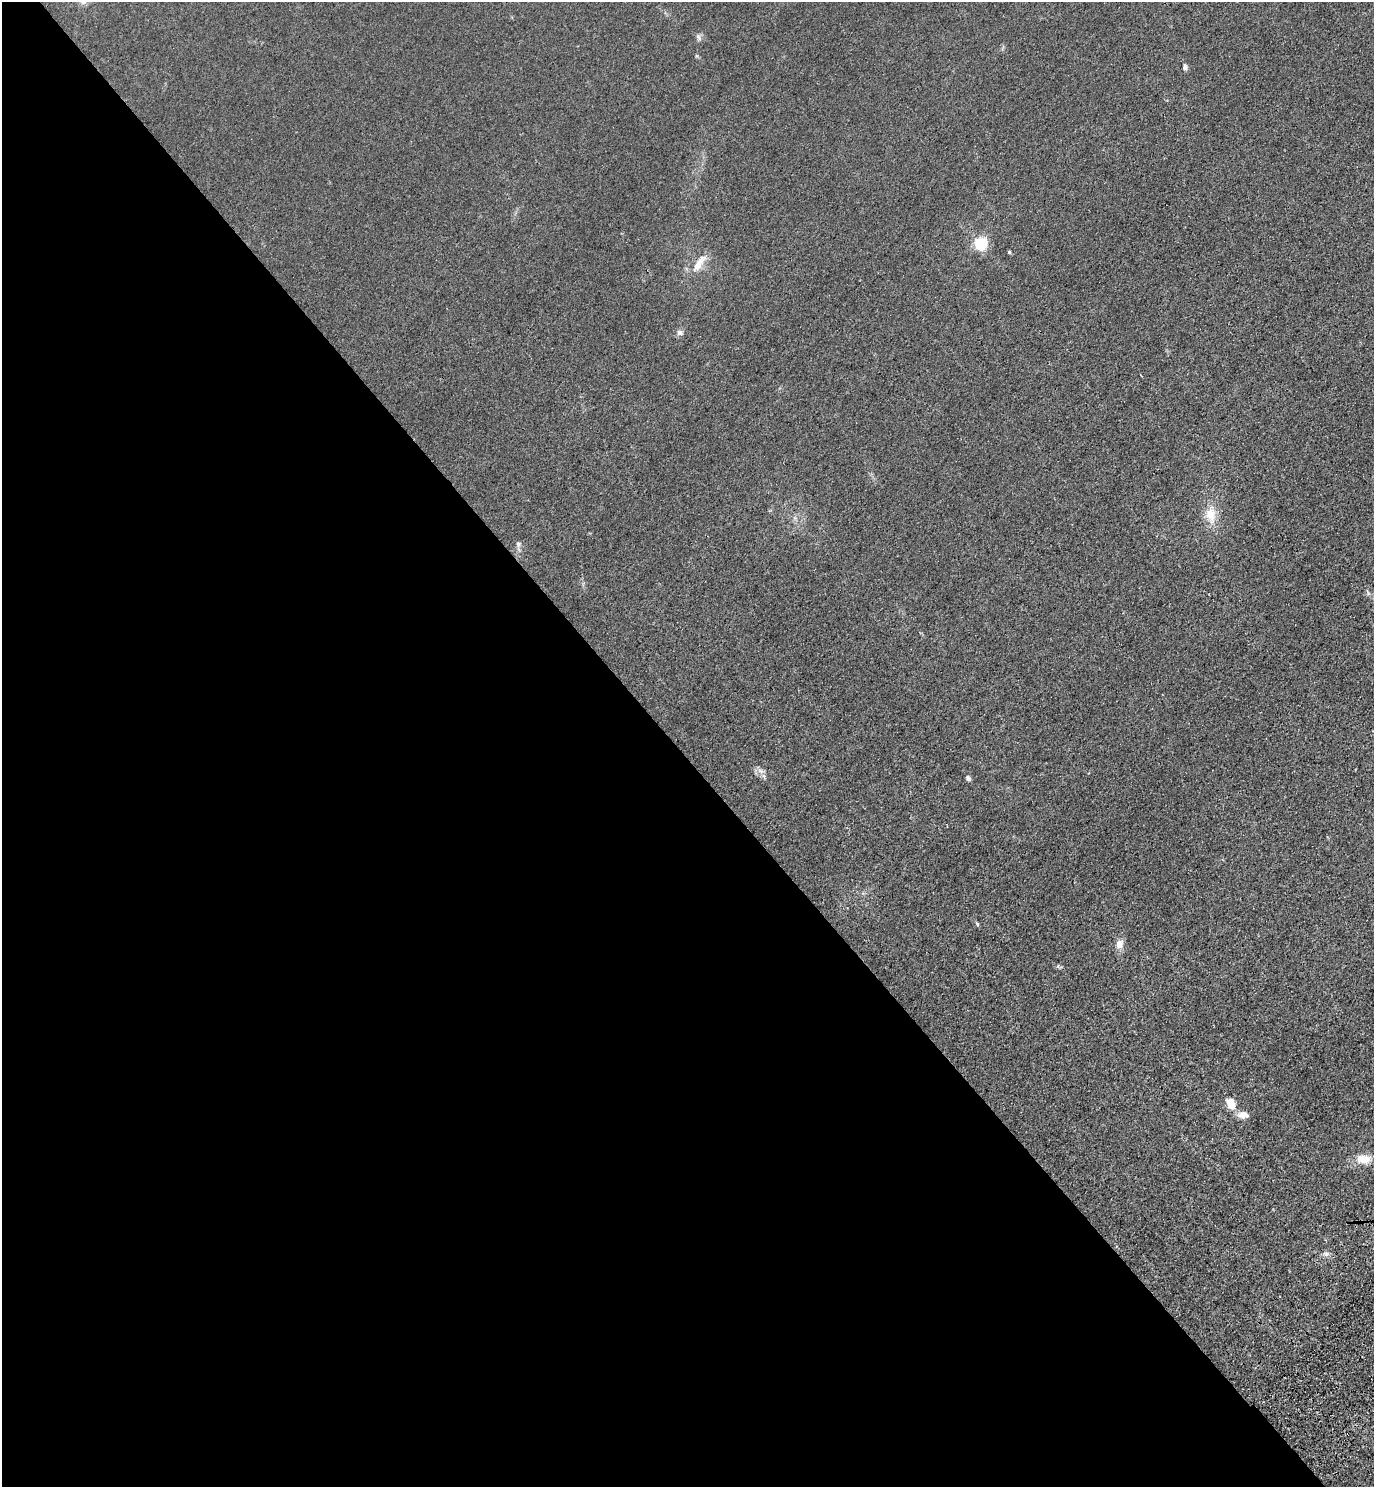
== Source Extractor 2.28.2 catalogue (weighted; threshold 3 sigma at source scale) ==
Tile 9 of 4 x 4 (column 1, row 3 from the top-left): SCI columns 381-1752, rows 1573-3057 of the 6111 x 6115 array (HDU 1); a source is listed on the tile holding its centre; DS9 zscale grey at full resolution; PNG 1376 x 1489 px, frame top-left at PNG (2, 2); no overlay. Shown black and unused: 49% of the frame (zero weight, under 3 of 4 exposures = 6% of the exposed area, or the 3 px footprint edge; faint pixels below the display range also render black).
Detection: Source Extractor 2.28.2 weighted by HDU 2 'WHT'; one run over the whole footprint, this tile lists its part. Background 0.0215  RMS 0.0053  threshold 0.0238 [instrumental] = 3 sigma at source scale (4.5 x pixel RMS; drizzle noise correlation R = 1.50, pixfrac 1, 0.05/0.05 arcsec/px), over >= 5 px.
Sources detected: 16; all 16 listed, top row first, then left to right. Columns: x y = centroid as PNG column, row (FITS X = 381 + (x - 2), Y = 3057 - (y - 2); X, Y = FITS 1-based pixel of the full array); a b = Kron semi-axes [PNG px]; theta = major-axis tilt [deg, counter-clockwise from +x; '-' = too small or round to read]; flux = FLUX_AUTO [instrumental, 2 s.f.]
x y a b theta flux
698 37 8 6 -68 1.4
1185 67 8 5 -85 1.6
980 244 6 5 - 74
1009 252 4 4 - 0.68
699 264 26 8 55 7.6
680 332 8 8 - 1.7
1210 515 22 13 -81 9.4
518 544 7 7 - 1.5
760 771 10 6 -20 2.1
968 778 5 4 - 1.6
977 924 6 4 -47 0.68
1119 944 12 10 78 4.1
1230 1103 12 8 -62 7.7
1243 1115 15 8 -4 4
1363 1159 18 12 -4 7.4
1326 1254 6 6 - 1.6